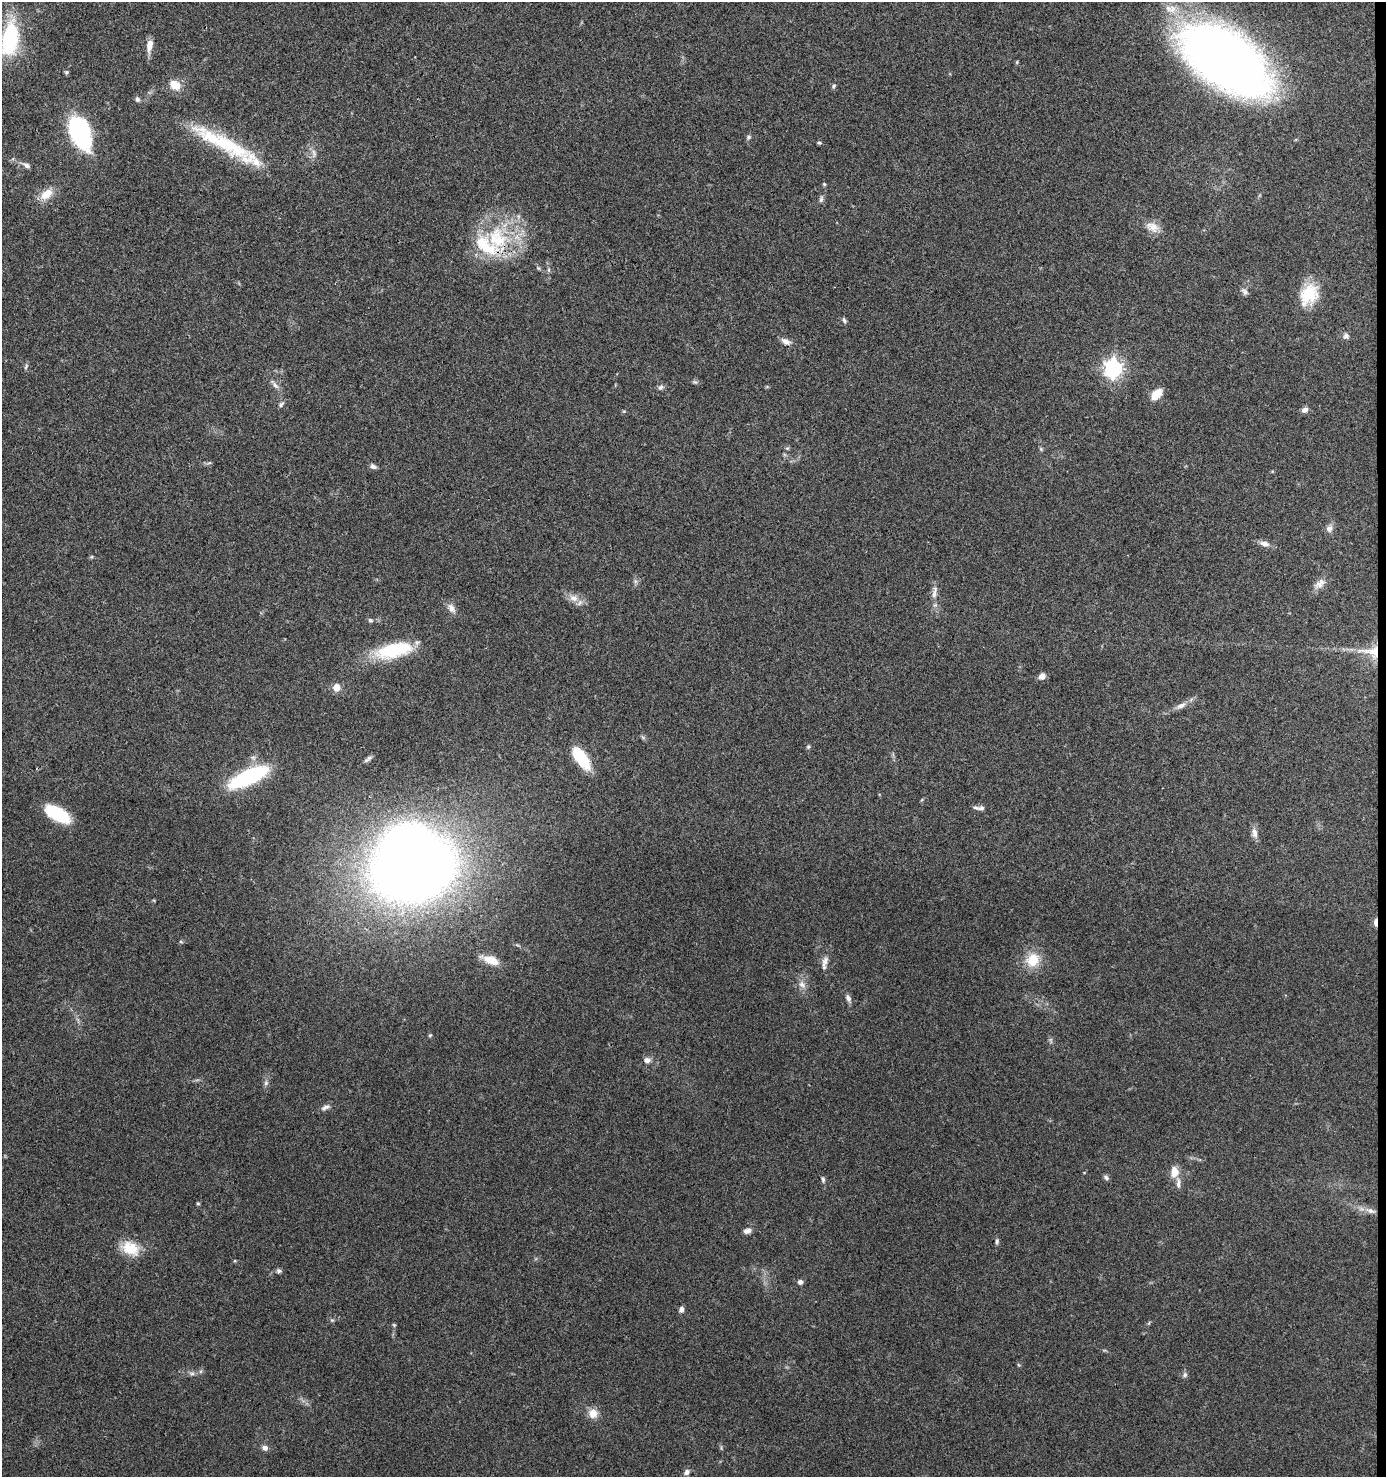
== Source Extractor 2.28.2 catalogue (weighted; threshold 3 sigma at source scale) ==
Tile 6 of 3 x 3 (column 3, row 2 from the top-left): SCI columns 2871-4254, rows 1477-2951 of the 4448 x 4427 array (HDU 1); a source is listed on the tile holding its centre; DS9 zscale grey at full resolution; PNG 1388 x 1479 px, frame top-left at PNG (2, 2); no overlay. Shown black and unused: <1% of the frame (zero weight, under 3 of 4 exposures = <1% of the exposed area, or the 3 px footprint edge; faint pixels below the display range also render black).
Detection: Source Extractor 2.28.2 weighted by HDU 2 'WHT'; one run over the whole footprint, this tile lists its part. Background 0.078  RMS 0.0058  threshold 0.0262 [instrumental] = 3 sigma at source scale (4.5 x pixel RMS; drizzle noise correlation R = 1.50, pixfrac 1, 0.05/0.05 arcsec/px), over >= 5 px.
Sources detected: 93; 1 inside a brighter object's white glare — not listed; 5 inside a brighter listed object's ellipse — not listed separately; the other 87 listed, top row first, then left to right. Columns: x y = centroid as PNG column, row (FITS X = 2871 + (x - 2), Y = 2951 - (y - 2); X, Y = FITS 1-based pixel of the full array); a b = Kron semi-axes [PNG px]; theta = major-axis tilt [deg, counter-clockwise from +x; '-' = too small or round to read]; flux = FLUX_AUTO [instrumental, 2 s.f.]
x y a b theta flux
10 38 35 16 79 54
149 46 18 7 82 4.7
1226 60 83 43 -34 500
66 72 6 5 - 0.94
175 85 14 11 -29 7.7
833 86 7 5 54 1
137 99 7 5 -62 1.4
80 133 34 19 -68 67
748 137 7 6 - 1.2
819 143 6 4 -8 0.81
227 144 81 19 -31 43
314 153 13 5 -78 2.4
26 165 12 6 -27 2.4
824 184 4 4 - 0.73
46 194 19 11 37 8.4
821 199 9 5 75 1.5
1152 227 19 12 -24 6.1
497 238 37 31 -62 45
548 270 6 4 -90 0.91
1244 291 11 6 -48 1.8
1309 294 27 19 63 20
844 320 8 5 -67 1.2
1346 336 8 7 - 1.9
786 341 13 7 -23 3.2
26 366 8 4 64 1
1113 368 7 7 - 260
695 382 8 5 -23 1
275 385 12 6 -49 2.5
661 387 8 6 31 1.5
1156 394 15 8 45 8
281 405 8 6 42 1.4
1305 410 8 6 30 2.5
624 411 5 3 - 0.6
787 448 6 4 -18 0.73
1041 449 6 4 -47 0.77
373 466 8 6 -31 1.8
1329 528 9 8 - 2.7
1264 544 12 7 -17 3.3
635 581 7 4 -72 1.2
1320 584 17 10 38 4.3
934 593 22 6 78 4.1
574 598 14 10 -16 5
451 608 14 8 -56 3.6
370 620 7 5 -15 1.2
393 650 46 17 14 34
1371 652 34 15 -7 12
1042 676 7 6 - 3.3
336 687 8 7 - 5.2
1181 705 17 7 27 3.8
808 747 6 5 - 0.92
369 758 8 6 30 1.6
581 758 29 12 -55 19
249 777 41 14 25 58
981 808 10 6 7 1.7
58 814 27 12 -30 27
1254 833 15 7 -77 3.5
413 868 58 43 18 870
1376 922 8 3 89 11
181 942 6 3 -19 0.62
490 960 21 9 -21 9.4
1033 960 19 17 51 13
825 962 14 7 76 3.5
802 985 12 7 -46 3.3
848 998 10 6 -68 2.2
430 1035 5 4 - 0.72
1051 1040 9 4 -77 1.1
647 1060 8 7 - 2.7
266 1083 7 5 47 1.3
325 1107 14 6 24 2.3
1174 1172 14 10 81 6.2
1106 1177 8 6 -43 1.4
823 1179 8 5 -78 1.3
198 1203 5 4 - 0.7
1370 1211 16 7 -17 4.6
747 1231 10 6 14 2.8
997 1241 8 5 80 1.2
130 1248 24 16 -25 14
279 1271 8 6 -7 1.3
800 1282 6 5 - 1.9
681 1310 7 5 67 1.9
1149 1323 6 4 72 0.69
394 1325 6 3 -45 0.64
192 1373 9 4 -8 1.5
1185 1375 8 6 79 1.5
593 1413 11 10 - 6.2
265 1448 8 7 - 2.3
687 1472 8 6 43 2.3
Overlapping masked pixels (flux is a lower limit): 3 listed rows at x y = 497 238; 1371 652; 1376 922
Isophote crosses this tile's border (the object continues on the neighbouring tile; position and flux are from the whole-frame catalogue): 1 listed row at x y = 10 38